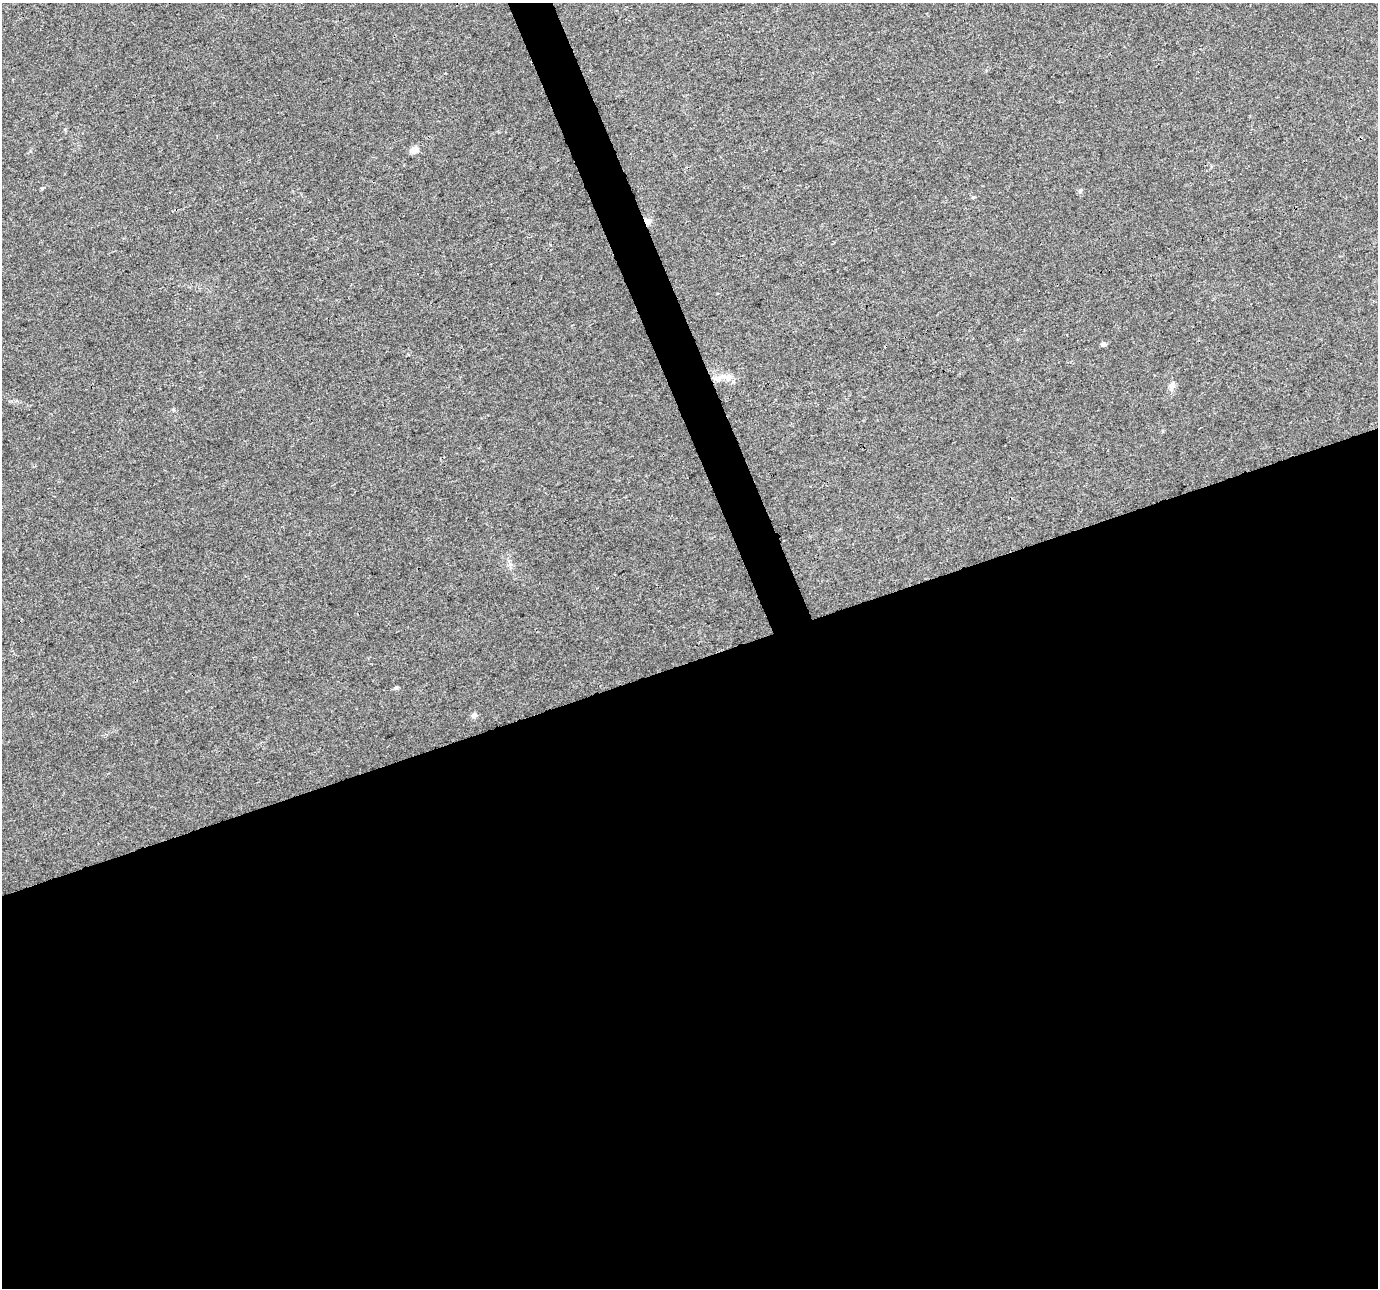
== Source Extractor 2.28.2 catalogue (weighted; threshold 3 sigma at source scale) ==
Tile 15 of 4 x 4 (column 3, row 4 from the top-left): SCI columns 2757-4132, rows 132-1417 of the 5509 x 5350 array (HDU 1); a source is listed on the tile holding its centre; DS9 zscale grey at full resolution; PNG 1380 x 1290 px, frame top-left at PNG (2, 3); no overlay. Shown black and unused: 50% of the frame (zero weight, under 3 of 4 exposures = <1% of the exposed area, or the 3 px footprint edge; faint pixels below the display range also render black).
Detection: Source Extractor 2.28.2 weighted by HDU 2 'WHT'; one run over the whole footprint, this tile lists its part. Background 0.011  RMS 0.003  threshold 0.0136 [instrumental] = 3 sigma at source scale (4.5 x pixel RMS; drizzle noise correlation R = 1.50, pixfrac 1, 0.0396/0.0396 arcsec/px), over >= 5 px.
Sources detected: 10; all 10 listed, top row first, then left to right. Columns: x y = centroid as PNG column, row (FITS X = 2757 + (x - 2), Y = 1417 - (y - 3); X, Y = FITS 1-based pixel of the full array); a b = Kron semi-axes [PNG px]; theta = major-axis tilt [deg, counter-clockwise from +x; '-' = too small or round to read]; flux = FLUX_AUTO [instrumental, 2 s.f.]
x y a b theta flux
414 150 5 4 - 7.3
42 188 4 4 - 0.35
1080 191 6 6 - 0.58
973 197 6 3 17 0.33
648 221 10 8 16 1.3
1103 344 5 4 - 1.4
721 377 21 8 21 2.9
1172 386 13 6 71 1.6
395 688 6 4 18 0.49
474 715 7 7 - 0.99
Overlapping masked pixels (flux is a lower limit): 1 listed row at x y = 648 221